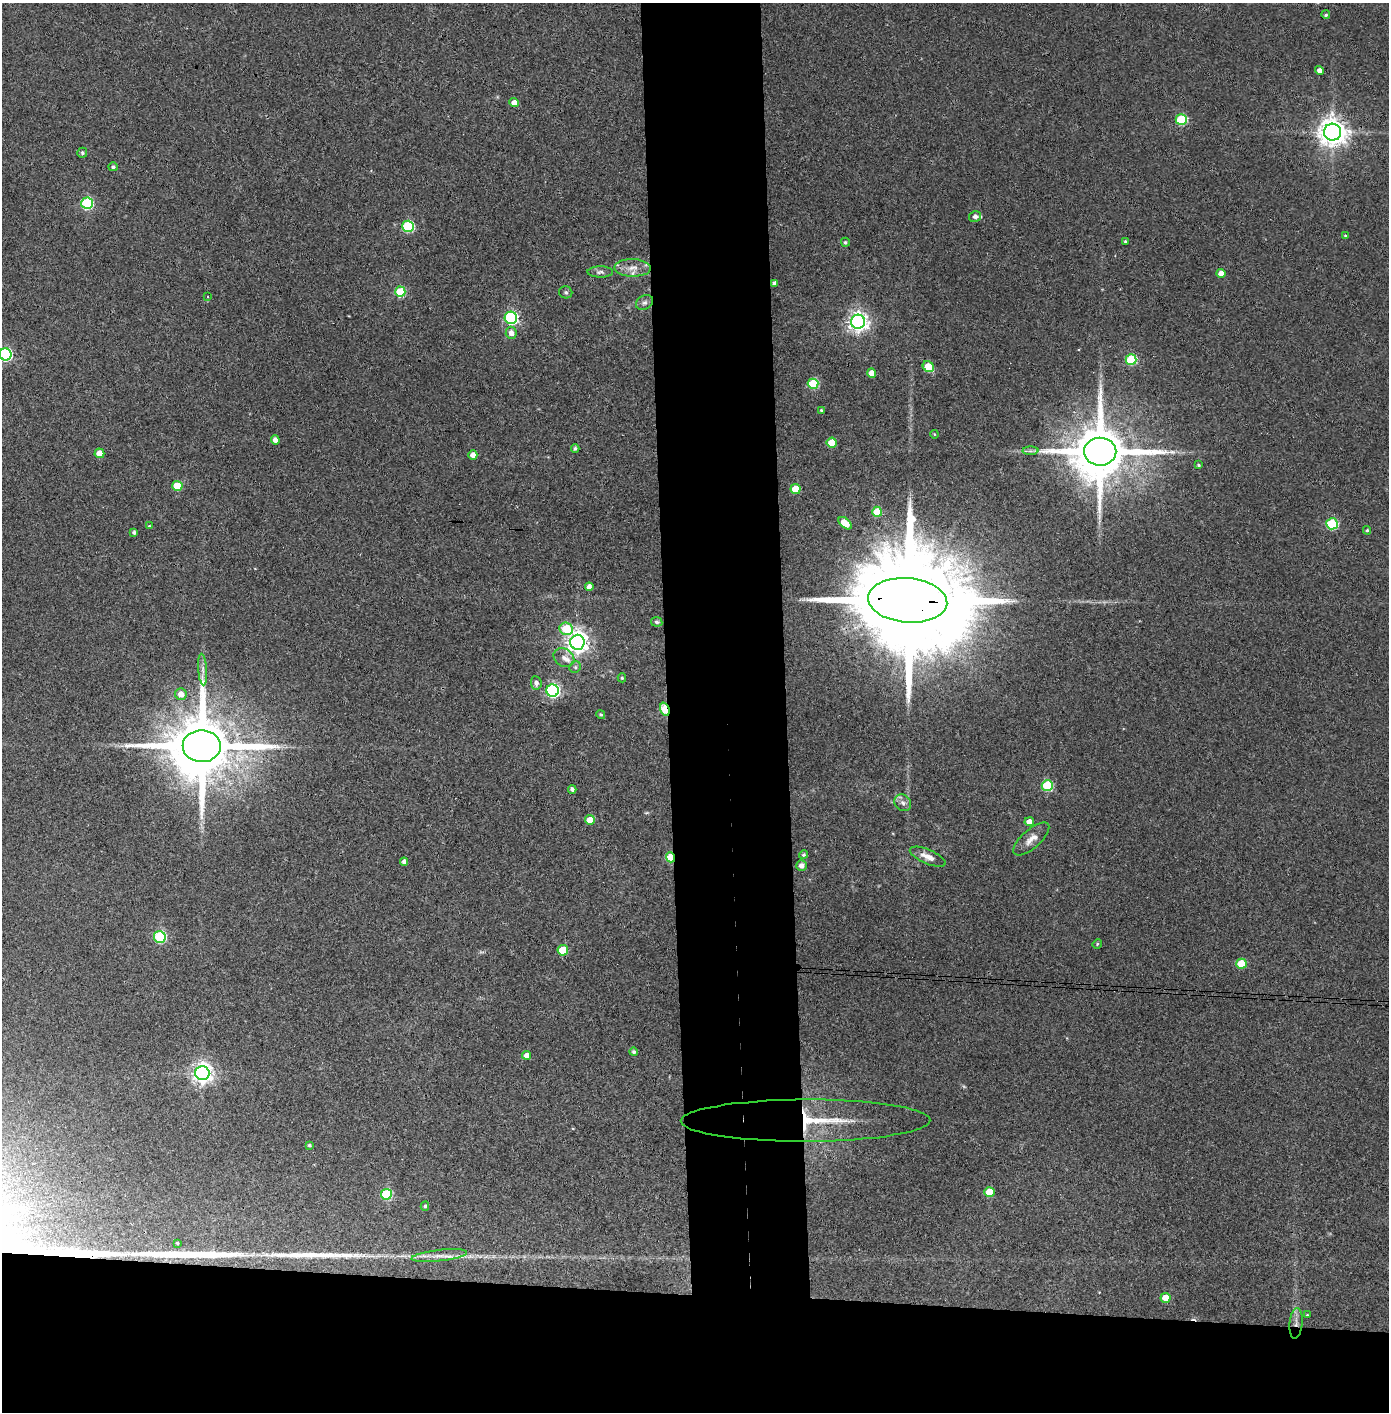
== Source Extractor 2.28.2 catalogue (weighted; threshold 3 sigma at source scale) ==
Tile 8 of 3 x 3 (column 2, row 3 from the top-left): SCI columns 1468-2854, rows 5-1414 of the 4321 x 4242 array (HDU 1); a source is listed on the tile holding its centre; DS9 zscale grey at full resolution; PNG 1391 x 1414 px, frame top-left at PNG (2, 3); each listed source drawn as its Kron ellipse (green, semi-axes under 4 px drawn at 4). Shown black and unused: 16% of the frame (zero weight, under 3 of 4 exposures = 6% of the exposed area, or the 3 px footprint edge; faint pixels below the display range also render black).
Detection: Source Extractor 2.28.2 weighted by HDU 2 'WHT'; one run over the whole footprint, this tile lists its part. Background 0.0668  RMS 0.0057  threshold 0.0258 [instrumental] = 3 sigma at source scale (4.5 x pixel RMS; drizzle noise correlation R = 1.50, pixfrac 1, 0.05/0.05 arcsec/px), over >= 5 px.
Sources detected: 96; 1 too faint to see at this stretch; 1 cosmic-ray / hot-pixel residue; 1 long thin detection or spike segment (spike, bleed or trail) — neither listed nor drawn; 3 inside a brighter listed object's ellipse — not listed separately; the other 90 listed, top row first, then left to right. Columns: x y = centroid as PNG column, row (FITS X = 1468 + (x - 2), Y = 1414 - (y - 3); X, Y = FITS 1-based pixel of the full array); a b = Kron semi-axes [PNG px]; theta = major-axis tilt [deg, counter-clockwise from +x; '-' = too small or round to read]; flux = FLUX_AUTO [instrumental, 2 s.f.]
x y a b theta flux
1326 15 4 4 - 1
1319 71 4 4 - 2.6
514 103 5 4 - 4.2
1181 119 5 5 - 44
1332 132 8 8 - 740
82 153 5 4 - 1
113 167 5 4 - 1.1
87 203 6 6 - 62
975 217 6 5 - 2.2
408 226 6 6 - 54
1345 236 4 3 - 0.74
845 242 5 4 - 0.83
1125 242 3 3 - 0.74
633 268 18 8 -1 5.5
600 272 13 5 -1 1.9
1221 273 4 4 - 5.2
775 283 4 4 - 2.7
400 292 5 5 - 26
566 292 7 6 - 1.2
207 297 4 2 - 0.51
644 303 9 6 30 1.9
511 318 6 6 - 100
858 322 7 7 - 310
511 333 6 5 - 3.6
5 354 6 6 - 88
1131 360 5 5 - 40
928 367 6 5 - 17
872 373 4 4 - 4.9
813 384 5 5 - 33
821 410 3 3 - 0.57
934 434 4 3 - 0.49
275 440 5 4 - 3.1
832 443 5 5 - 14
575 448 4 4 - 1.1
1030 451 8 4 1 1.4
1100 452 16 14 1 4900
99 453 5 4 - 7
473 455 4 4 - 4
1198 465 3 3 - 0.87
177 486 5 5 - 20
795 489 5 5 - 16
877 512 5 5 - 15
845 523 8 4 -41 9.4
1332 524 6 5 - 52
149 526 3 2 - 0.39
1367 530 4 3 - 0.76
134 532 4 4 - 1.5
589 587 4 4 - 3
908 600 40 22 -5 26000
657 622 5 5 - 1.4
566 629 7 6 - 31
577 642 7 7 - 420
564 658 11 8 -35 4
575 667 6 5 - 1.3
203 670 16 4 -86 2.7
622 678 4 4 - 0.83
536 683 7 5 -82 2.2
553 691 6 6 - 120
181 694 6 5 - 4.5
665 709 7 4 -71 42
601 715 5 4 - 0.95
202 746 19 16 -1 6300
1047 786 5 5 - 38
572 789 4 4 - 1.8
903 803 9 7 -45 2.5
590 820 5 4 - 11
1029 822 4 4 - 5.3
1031 839 22 9 41 5.4
804 855 4 4 - 0.87
670 857 5 4 - 29
928 857 19 7 -23 5.2
404 862 4 4 - 2.5
801 865 5 5 - 2.7
160 937 6 6 - 63
1097 944 5 4 - 0.62
563 950 5 5 - 18
1241 964 5 5 - 16
634 1052 4 4 - 1.4
526 1055 4 4 - 3.9
202 1073 7 7 - 320
806 1121 125 21 0 45
309 1145 4 3 - 0.96
989 1192 5 5 - 14
386 1194 5 5 - 42
425 1206 4 4 - 1
177 1243 4 3 - 0.53
439 1256 28 5 6 6.1
1166 1298 5 5 - 11
1307 1315 3 3 - 0.56
1296 1323 15 6 85 3.8
Overlapping masked pixels (flux is a lower limit): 6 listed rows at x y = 908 600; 665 709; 202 746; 670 857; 806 1121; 1296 1323
Isophote crosses this tile's border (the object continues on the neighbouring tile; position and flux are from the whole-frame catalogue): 1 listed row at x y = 5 354